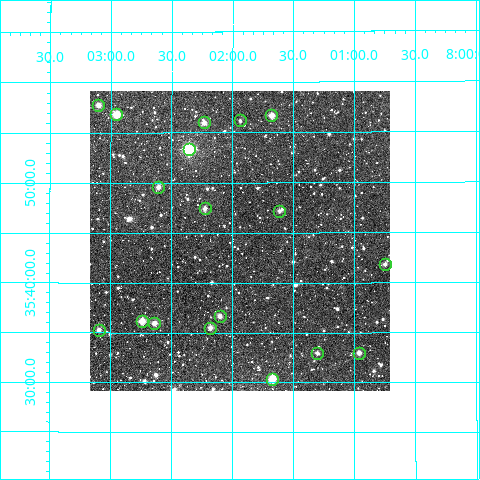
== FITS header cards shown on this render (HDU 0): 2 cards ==
NAXIS1  =                  300
NAXIS2  =                  300

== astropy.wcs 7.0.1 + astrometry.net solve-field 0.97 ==
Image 300 x 300 px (HDU 0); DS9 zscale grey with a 90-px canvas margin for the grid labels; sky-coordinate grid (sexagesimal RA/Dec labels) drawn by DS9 from the SOLVED WCS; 18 Tycho-2 reference stars matched to detected sources circled (green)
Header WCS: RA---TAN/DEC--TAN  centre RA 08:01:56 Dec +35:44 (120.48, +35.74 deg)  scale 6 arcsec/px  FOV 30.0' x 30.0'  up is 0 deg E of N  parity normal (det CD < 0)
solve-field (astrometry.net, Tycho-2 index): VERIFIED the header's WCS against the Tycho-2 star catalogue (verified at 2 index scales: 10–18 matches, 0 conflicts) and refined it, rather than solving blind
Solved WCS: RA---TAN-SIP/DEC--TAN-SIP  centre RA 08:01:56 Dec +35:44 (120.48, +35.74 deg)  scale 6 arcsec/px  FOV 30.0' x 30.0'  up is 0 deg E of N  parity normal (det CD < 0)
The solver's refit moves the header's centre by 1.9 arcsec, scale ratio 0.9994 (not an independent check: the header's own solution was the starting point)
Tycho-2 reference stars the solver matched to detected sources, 18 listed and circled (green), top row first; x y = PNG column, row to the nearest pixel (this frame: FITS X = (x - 90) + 1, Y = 300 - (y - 91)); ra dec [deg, ICRS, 3 dp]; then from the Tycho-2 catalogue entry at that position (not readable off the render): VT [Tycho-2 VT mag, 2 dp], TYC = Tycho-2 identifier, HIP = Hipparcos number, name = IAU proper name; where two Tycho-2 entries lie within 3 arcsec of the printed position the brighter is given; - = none
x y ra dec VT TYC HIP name
98 105 120.775 +35.962 10.88 2480-488-1 - -
116 114 120.738 +35.947 10.27 2480-80-1 - -
271 115 120.420 +35.944 11.46 2480-314-1 - -
240 120 120.484 +35.937 11.42 2480-52-1 - -
204 122 120.558 +35.933 11.06 2480-772-1 - -
189 149 120.589 +35.889 8.25 2480-678-1 - -
158 187 120.652 +35.826 11.49 2480-352-1 - -
205 208 120.556 +35.790 11.66 2480-528-1 - -
279 211 120.403 +35.786 12.03 2480-628-1 - -
385 264 120.186 +35.698 11.85 2480-366-1 - -
220 316 120.526 +35.611 11.35 2476-659-1 - -
142 321 120.684 +35.603 10.57 2476-291-1 - -
154 323 120.659 +35.599 11.49 2476-89-1 - -
210 328 120.544 +35.592 11.50 2476-355-1 - -
99 330 120.774 +35.588 11.24 2476-17-1 - -
317 353 120.325 +35.549 12.39 2476-265-1 - -
359 353 120.240 +35.550 11.23 2476-99-1 - -
272 379 120.418 +35.507 10.44 2476-987-1 - -